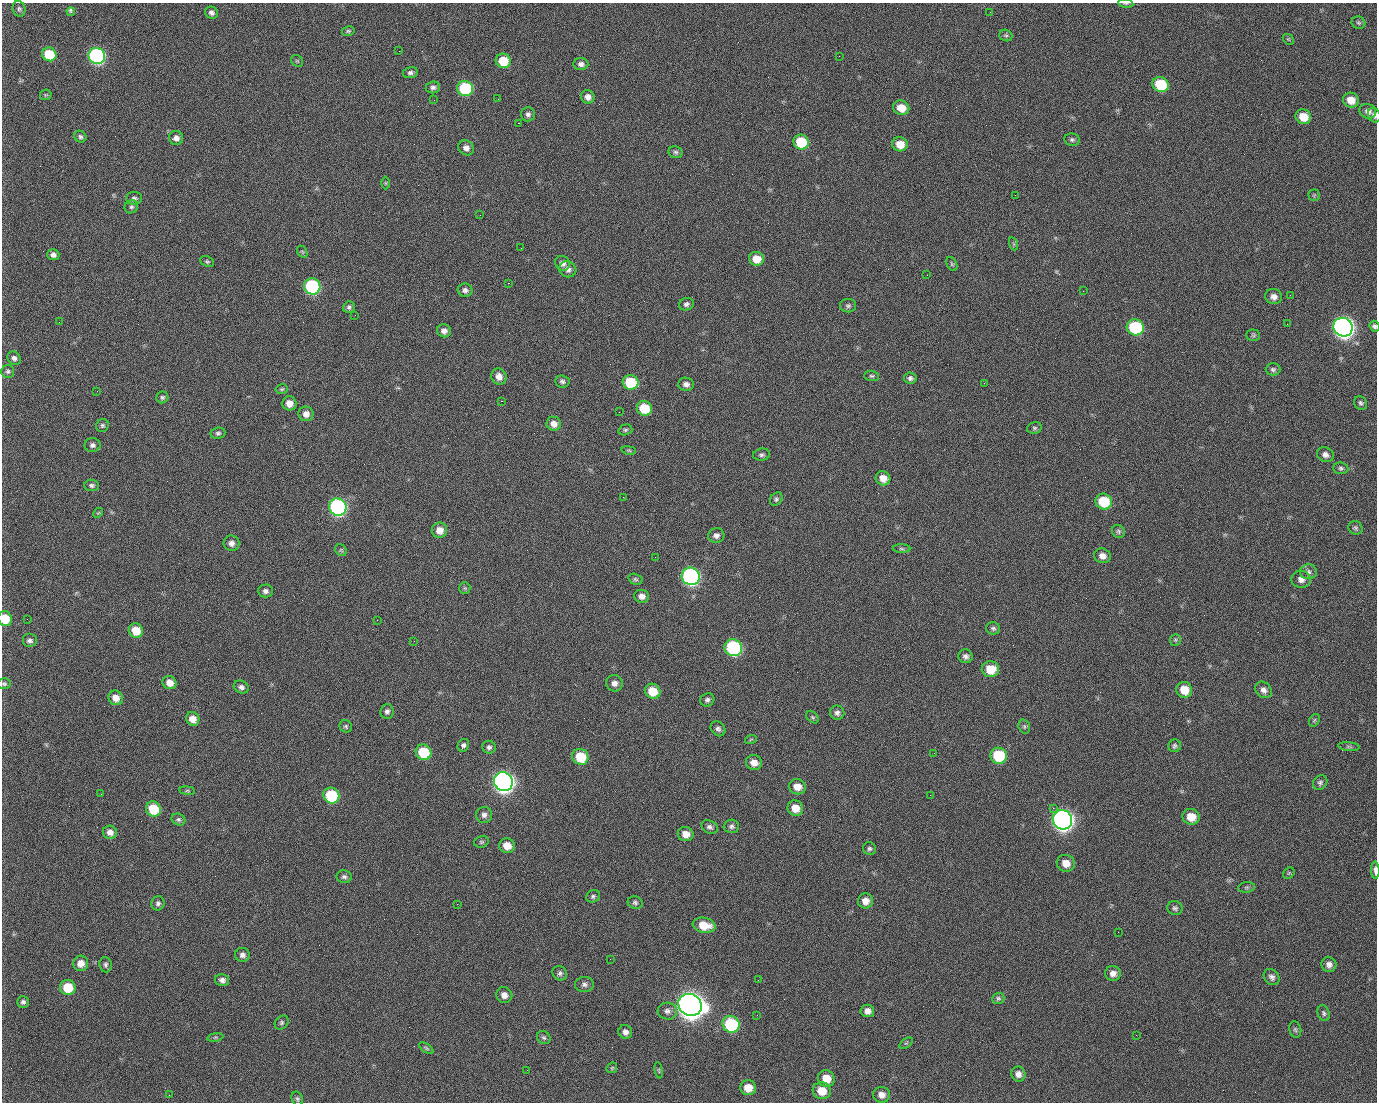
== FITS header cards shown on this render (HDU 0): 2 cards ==
NAXIS1  =                 1375 / length of data axis 1
NAXIS2  =                 1100 / length of data axis 2

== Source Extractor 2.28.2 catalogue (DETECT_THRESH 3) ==
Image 1375 x 1100 px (HDU 0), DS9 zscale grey, 1 PNG px = 1 image px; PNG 1379 x 1104 px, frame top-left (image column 1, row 1100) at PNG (2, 3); each listed source drawn as its Kron ellipse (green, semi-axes under 4 px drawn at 4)
Background 1500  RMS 31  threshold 94.3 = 3 sigma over >= 5 px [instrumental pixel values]
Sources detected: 234; all 234 listed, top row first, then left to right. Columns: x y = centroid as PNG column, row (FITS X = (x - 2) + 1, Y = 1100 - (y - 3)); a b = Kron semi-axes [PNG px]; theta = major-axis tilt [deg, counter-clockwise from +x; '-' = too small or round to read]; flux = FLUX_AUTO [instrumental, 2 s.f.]
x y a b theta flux
1126 3 7 4 -8 2.8e+03
19 9 8 6 -74 4.6e+03
71 12 4 3 - 6.7e+03
990 12 2 2 - 1.8e+03
211 13 7 6 - 7.0e+03
1358 23 7 6 - 4.2e+03
348 31 6 5 - 3.4e+03
1006 35 7 5 -20 3.9e+03
1288 39 6 4 -43 2.7e+03
399 51 2 2 - 2.4e+04
49 54 7 6 - 7.0e+04
97 56 8 8 - 4.9e+05
839 56 2 2 - 9.7e+02
297 61 6 5 - 2.8e+03
503 61 7 7 - 5.7e+04
581 64 7 6 - 7.9e+03
410 73 7 5 12 6.0e+03
1161 84 8 7 - 1.0e+05
433 87 7 6 - 6.6e+03
465 88 8 7 - 1.7e+05
46 95 6 5 - 2.9e+03
588 97 7 6 - 1.2e+04
498 99 2 2 - 1.4e+03
434 100 2 2 - 4.5e+03
1351 100 8 7 - 2.5e+04
901 108 8 7 - 3.4e+04
1368 111 8 7 - 1.1e+04
528 114 7 7 - 6.9e+03
1374 115 7 6 - 6.4e+03
1303 117 8 7 - 3.5e+04
518 123 2 2 - 3.7e+04
80 137 6 5 - 5.0e+03
176 138 7 7 - 9.6e+03
1072 140 8 6 -10 5.2e+03
801 142 8 7 - 8.8e+04
900 144 8 7 - 2.9e+04
466 148 8 7 - 1.1e+04
676 152 7 6 - 4.9e+03
385 183 6 4 90 2.3e+03
1015 195 2 2 - 7.2e+03
1314 195 5 5 - 2.8e+03
134 198 8 6 0 6.0e+03
131 207 7 6 - 5.2e+03
480 215 2 2 - 8.0e+02
1014 244 7 4 -71 2.7e+03
521 248 2 2 - 9.8e+02
302 252 6 4 -59 3.1e+03
53 255 6 5 - 7.6e+03
756 259 7 7 - 3.0e+04
207 261 7 5 -25 3.7e+03
563 263 8 7 - 9.4e+03
952 264 7 5 -61 3.5e+03
568 269 9 8 - 1.1e+04
927 275 2 2 - 1.0e+03
508 283 2 2 - 5.7e+04
312 286 8 8 - 3.0e+05
465 290 7 6 - 7.5e+03
1083 291 2 2 - 3.7e+03
1290 295 2 2 - 2.5e+03
1274 297 8 7 - 1.2e+04
686 304 7 6 - 6.2e+03
848 306 8 7 - 5.3e+03
349 307 6 5 - 5.1e+03
355 315 2 2 - 1.1e+03
59 322 2 2 - 1.5e+03
1287 324 2 2 - 1.5e+03
1374 326 5 5 - 4.8e+03
1135 327 8 8 - 1.7e+05
1343 327 10 9 - 1.4e+06
444 331 7 6 - 9.9e+03
1253 335 7 5 -2 4.0e+03
14 358 7 6 - 7.9e+03
1273 369 7 6 - 5.1e+03
8 371 6 6 - 4.9e+03
499 376 8 7 - 1.6e+04
872 376 7 5 -3 4.2e+03
910 378 6 5 - 6.0e+03
562 381 7 6 - 5.6e+03
631 382 8 7 - 8.9e+04
984 383 2 2 - 1.6e+04
686 384 8 6 -9 9.9e+03
282 389 6 4 15 3.1e+03
97 391 3 2 - 1.6e+03
162 397 6 5 - 4.1e+03
501 401 3 2 - 5.9e+04
289 403 7 7 - 1.9e+04
1361 403 7 6 - 5.3e+03
644 408 8 7 - 6.7e+04
619 412 2 2 - 8.8e+02
306 414 7 7 - 1.3e+04
554 424 7 7 - 1.4e+04
102 425 7 6 - 4.7e+03
1034 428 7 5 13 4.4e+03
625 430 7 5 15 4.1e+03
218 433 7 5 7 5.0e+03
92 445 8 7 - 7.4e+03
629 450 7 3 -9 2.7e+03
762 455 8 6 7 5.4e+03
1325 455 9 7 -26 9.5e+03
1341 468 7 6 - 4.9e+03
883 478 7 7 - 2.0e+04
92 485 7 5 -6 5.5e+03
623 497 2 2 - 3.5e+03
776 499 7 5 54 4.7e+03
1104 502 8 7 - 8.6e+04
338 507 9 8 - 5.4e+05
98 513 5 4 - 2.5e+03
1355 528 7 6 - 4.7e+03
439 530 8 7 - 2.0e+04
1118 531 7 6 - 4.7e+03
716 535 8 7 - 9.2e+03
231 543 8 7 - 1.0e+04
901 549 9 4 -1 3.8e+03
341 550 6 5 - 3.3e+03
1102 556 8 7 - 1.3e+04
655 557 2 2 - 9.3e+02
1308 572 8 7 - 8.0e+03
691 576 9 8 - 6.4e+05
635 579 7 5 -15 3.9e+03
1301 579 9 8 - 1.3e+04
465 588 6 5 - 3.3e+03
265 591 7 6 - 7.4e+03
642 596 7 6 - 1.2e+04
5 619 7 7 - 4.1e+04
27 619 3 2 - 1.9e+03
377 620 2 2 - 1.2e+04
993 628 7 6 - 5.0e+03
136 631 7 7 - 3.8e+04
1175 640 6 5 - 3.4e+03
29 641 7 7 - 6.9e+03
414 641 2 2 - 9.1e+02
733 648 9 8 - 3.0e+05
966 656 7 6 - 7.3e+03
990 669 8 8 - 4.4e+04
170 683 7 6 - 1.8e+04
614 683 8 8 - 1.1e+04
4 684 6 5 - 3.9e+03
241 687 8 6 -22 7.6e+03
1184 690 8 7 - 3.6e+04
1263 690 9 7 -45 1.0e+04
653 691 8 7 - 4.3e+04
116 698 7 7 - 1.9e+04
707 700 7 6 - 5.8e+03
387 711 7 6 - 7.0e+03
837 713 7 7 - 7.8e+03
813 717 7 5 -41 3.9e+03
193 719 7 6 - 2.0e+04
1314 720 7 4 59 3.4e+03
346 726 6 6 - 3.8e+03
1024 727 7 5 -71 4.1e+03
718 729 8 6 -49 6.5e+03
751 739 6 3 19 2.7e+03
463 745 6 5 - 5.8e+03
1175 746 6 6 - 4.6e+03
489 747 7 6 - 6.1e+03
1349 747 11 4 -5 4.2e+03
423 752 8 7 - 9.1e+04
934 753 3 2 - 1.9e+03
999 756 8 8 - 1.1e+05
580 757 8 7 - 6.9e+04
754 762 8 7 - 2.0e+04
503 782 10 9 - 1.4e+06
1320 783 8 6 48 5.7e+03
797 787 8 7 - 2.2e+04
187 791 8 4 -8 3.2e+03
101 794 2 2 - 2.8e+03
930 795 2 2 - 8.3e+03
331 796 8 7 - 1.3e+05
795 808 8 7 - 2.8e+04
1053 808 2 2 - 1.7e+04
153 809 8 7 - 6.8e+04
484 815 8 8 - 9.2e+03
1191 817 8 8 - 3.0e+04
178 820 7 5 -24 4.8e+03
1062 820 10 9 - 1.4e+06
731 826 8 6 2 6.2e+03
709 827 9 6 -27 7.0e+03
110 832 7 6 - 1.1e+04
686 834 8 7 - 1.8e+04
481 842 7 5 14 3.9e+03
507 846 8 7 - 2.5e+04
869 849 7 6 - 5.2e+03
1066 863 9 8 - 2.2e+04
1375 870 8 3 -88 1.1e+04
1289 873 6 5 - 3.0e+03
344 877 7 6 - 6.1e+03
1247 887 8 5 6 4.0e+03
593 896 7 6 - 4.8e+03
865 901 7 7 - 1.7e+04
158 903 7 6 - 6.0e+03
635 903 7 6 - 5.2e+03
457 904 3 2 - 1.9e+03
1175 908 7 7 - 5.6e+03
704 925 11 7 -10 4.1e+04
1118 932 2 2 - 2.6e+03
242 955 7 7 - 8.0e+03
610 959 2 2 - 2.9e+03
81 963 7 7 - 1.7e+04
1329 964 7 7 - 1.0e+04
106 965 7 6 - 5.1e+03
560 973 7 7 - 6.5e+03
1113 973 8 7 - 1.2e+04
1272 977 9 7 -48 8.4e+03
222 980 7 6 - 8.8e+03
758 980 2 2 - 2.0e+03
584 984 9 7 5 7.7e+03
68 987 8 7 - 5.6e+04
504 995 8 7 - 1.3e+04
998 998 6 5 - 4.3e+03
23 1002 6 6 - 5.9e+03
690 1005 12 10 -29 3.2e+06
667 1011 10 8 -5 1.0e+04
867 1011 7 6 - 1.2e+04
1324 1013 8 6 -72 4.9e+03
757 1015 2 2 - 1.5e+03
282 1023 8 6 48 4.9e+03
731 1024 9 8 - 1.8e+05
1295 1029 8 6 -74 4.6e+03
625 1032 7 6 - 9.1e+03
1136 1035 2 2 - 8.8e+02
215 1037 8 4 9 3.1e+03
544 1038 7 6 - 4.8e+03
906 1043 7 4 36 2.8e+03
426 1048 8 4 -36 3.5e+03
612 1068 6 4 45 2.8e+03
527 1070 2 2 - 7.9e+02
659 1070 8 4 -81 3.0e+03
1018 1074 7 7 - 1.1e+04
826 1079 8 8 - 3.4e+04
748 1088 8 7 - 2.8e+04
822 1091 9 8 - 3.5e+04
169 1095 2 2 - 6.0e+03
882 1095 8 8 - 1.4e+04
297 1099 7 5 -68 4.2e+03
At the frame edge (FLAGS 8, measured only in part): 6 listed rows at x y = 1126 3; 1374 115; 1374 326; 5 619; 4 684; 1375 870